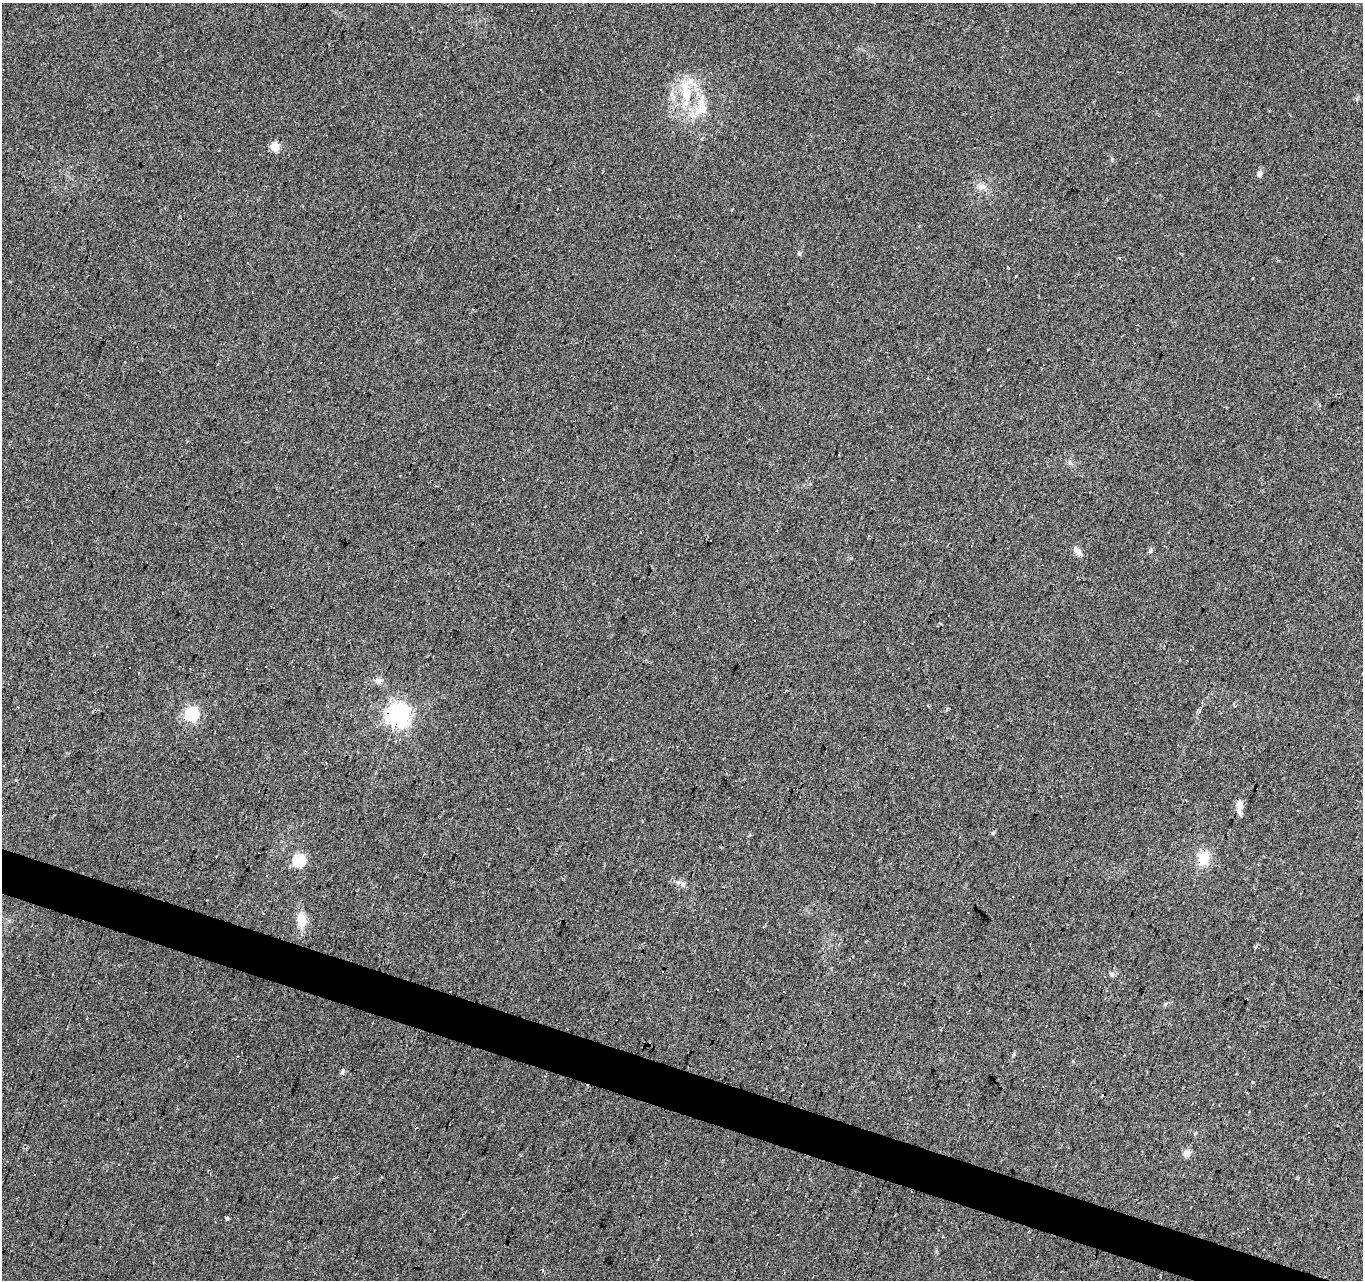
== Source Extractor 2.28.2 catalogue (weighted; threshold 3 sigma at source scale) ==
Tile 6 of 4 x 4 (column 2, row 2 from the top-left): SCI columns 1366-2726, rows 2831-4108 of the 5449 x 5596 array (HDU 1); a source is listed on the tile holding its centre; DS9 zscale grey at full resolution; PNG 1365 x 1282 px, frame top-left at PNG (2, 3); no overlay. Shown black and unused: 3% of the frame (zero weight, under 2 of 3 exposures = <1% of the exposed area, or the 3 px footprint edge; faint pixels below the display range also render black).
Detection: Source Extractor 2.28.2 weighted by HDU 2 'WHT'; one run over the whole footprint, this tile lists its part. Background 0.0448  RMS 0.0067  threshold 0.03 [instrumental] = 3 sigma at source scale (4.5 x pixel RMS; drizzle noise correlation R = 1.50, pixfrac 1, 0.0396/0.0396 arcsec/px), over >= 5 px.
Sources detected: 52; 15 cosmic-ray / hot-pixel residue — not listed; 2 inside a brighter listed object's ellipse — not listed separately; the other 35 listed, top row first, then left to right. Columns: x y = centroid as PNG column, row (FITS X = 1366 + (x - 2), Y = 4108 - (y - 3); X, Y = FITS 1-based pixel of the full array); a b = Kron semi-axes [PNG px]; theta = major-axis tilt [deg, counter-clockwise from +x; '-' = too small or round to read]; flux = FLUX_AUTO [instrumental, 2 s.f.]
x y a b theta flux
532 10 3 3 - 4.9
541 90 3 3 - 2.3
687 95 22 12 -84 17
702 109 26 12 27 13
275 147 5 5 - 23
1259 174 8 6 70 2.3
982 187 11 8 12 3.6
799 253 6 5 - 1.3
1119 258 4 3 - 0.97
1008 268 3 2 - 0.7
124 362 3 2 - 0.77
1070 463 6 4 -19 1.3
1077 551 14 7 -51 3.9
1150 551 6 4 89 1.1
863 621 3 3 - 1.7
379 681 12 8 15 3.2
17 707 2 2 - 0.68
192 714 6 6 - 110
398 715 7 7 - 480
998 725 3 3 - 1.3
1239 806 20 7 -87 4.9
993 833 6 4 60 0.9
1203 858 17 13 83 13
299 860 6 6 - 72
266 875 3 3 - 1.6
682 884 9 6 -39 2.3
1013 896 3 3 - 1
301 920 15 10 -84 12
1112 975 6 4 -90 1.2
784 991 3 3 - 4
342 1072 6 5 - 1.2
1308 1133 3 3 - 1.2
1187 1153 10 9 - 3.2
227 1218 4 3 - 5.5
542 1270 4 3 - 0.79
Overlapping masked pixels (flux is a lower limit): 2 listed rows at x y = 398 715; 1203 858
Unlisted compact peaks at least as high as the median listed source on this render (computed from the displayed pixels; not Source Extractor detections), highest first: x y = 1112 159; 1014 1054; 1255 947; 1253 1082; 1195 1133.